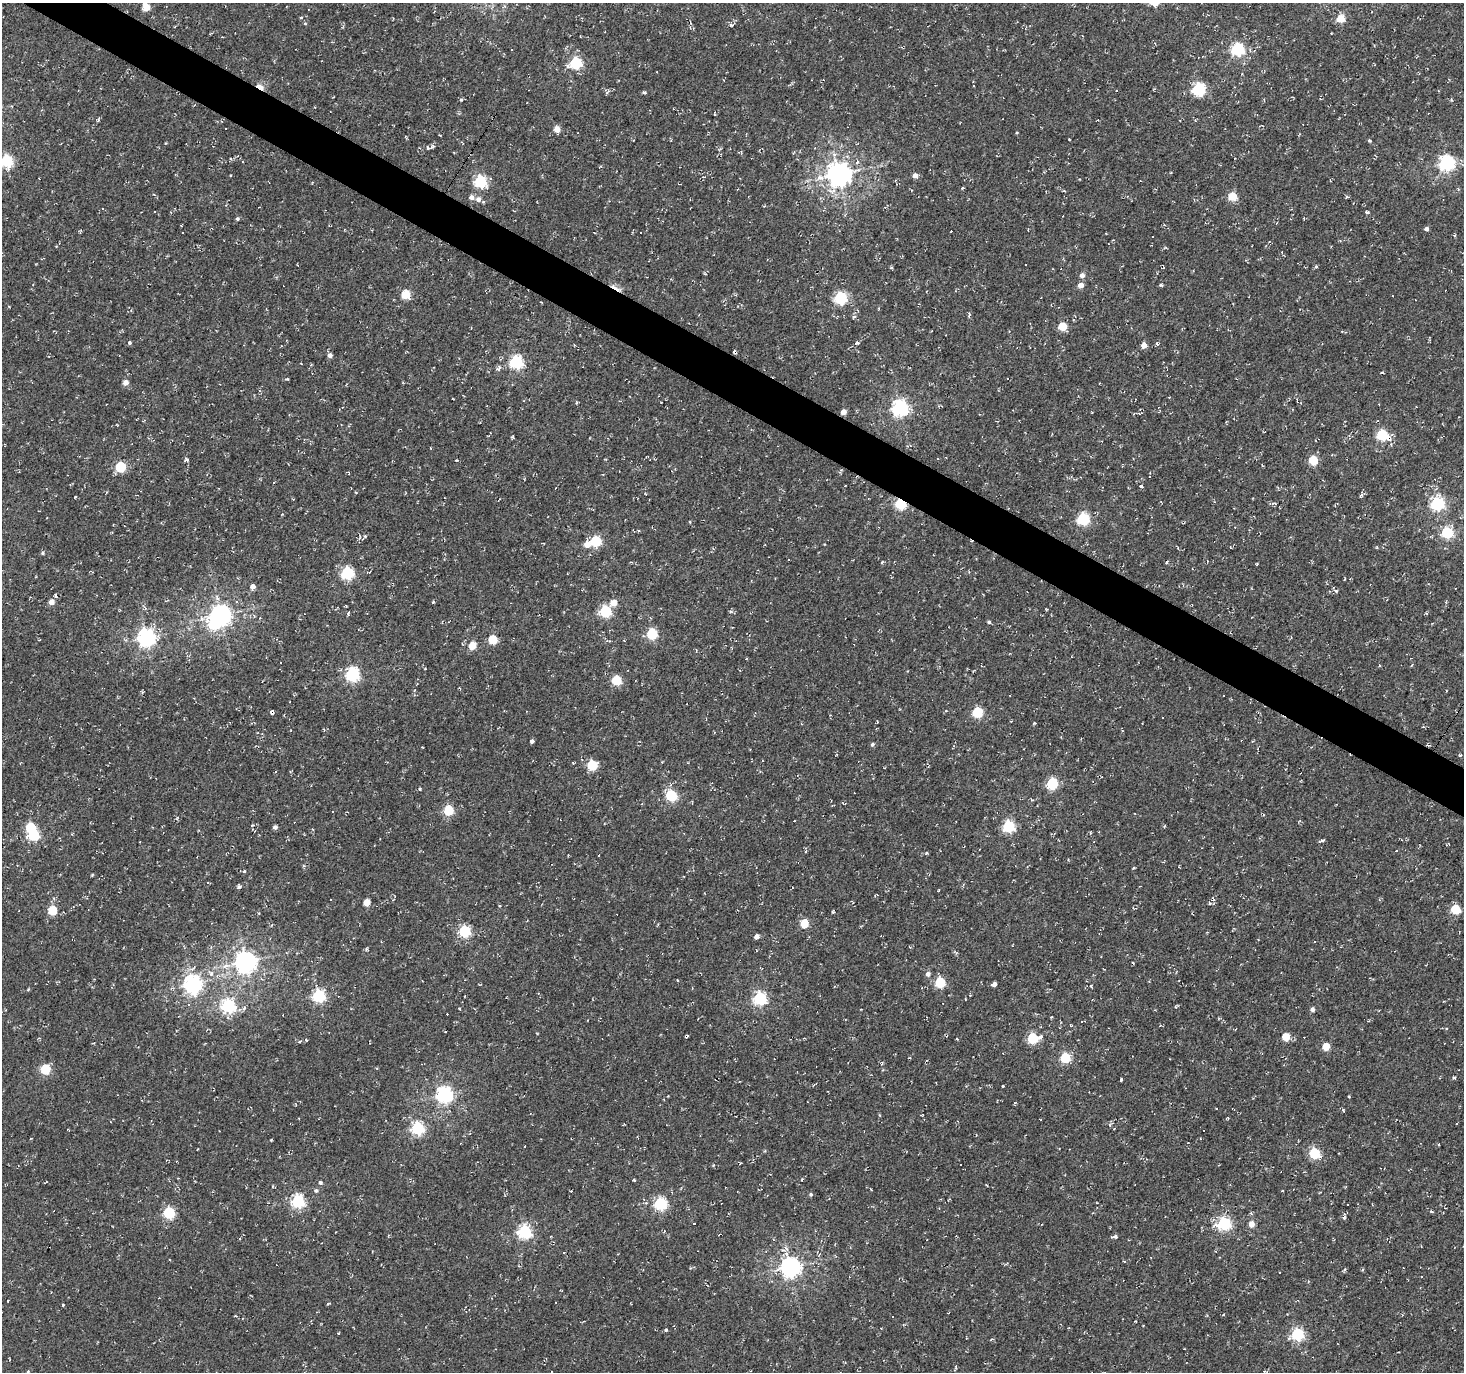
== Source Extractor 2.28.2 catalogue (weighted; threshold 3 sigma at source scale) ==
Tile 11 of 4 x 4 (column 3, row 3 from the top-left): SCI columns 2925-4386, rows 1561-2930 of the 5853 x 5930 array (HDU 1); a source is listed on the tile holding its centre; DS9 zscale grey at full resolution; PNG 1466 x 1374 px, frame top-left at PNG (2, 3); no overlay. Shown black and unused: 3% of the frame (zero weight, under 2 of 3 exposures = <1% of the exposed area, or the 3 px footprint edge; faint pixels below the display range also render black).
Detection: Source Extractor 2.28.2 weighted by HDU 2 'WHT'; one run over the whole footprint, this tile lists its part. Background -0.00138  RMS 0.0027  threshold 0.012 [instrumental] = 3 sigma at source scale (4.5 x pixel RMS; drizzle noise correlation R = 1.50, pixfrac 1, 0.0396/0.0396 arcsec/px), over >= 5 px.
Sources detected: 244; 1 inside a brighter object's white glare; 54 cosmic-ray / hot-pixel residue — not listed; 2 inside a brighter listed object's ellipse — not listed separately; the other 187 listed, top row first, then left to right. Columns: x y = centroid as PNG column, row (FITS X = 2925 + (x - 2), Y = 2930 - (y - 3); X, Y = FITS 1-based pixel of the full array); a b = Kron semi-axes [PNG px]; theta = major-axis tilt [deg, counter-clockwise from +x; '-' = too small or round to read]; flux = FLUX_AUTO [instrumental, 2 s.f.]
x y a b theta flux
146 7 5 5 - 5.9
301 17 5 3 - 0.26
1341 19 5 5 - 7.2
305 23 5 3 - 0.24
1238 49 6 6 - 39
576 63 6 5 - 27
974 86 2 2 - 0.2
260 87 8 4 -35 6.4
1199 89 6 6 - 40
644 93 4 3 - 0.45
461 99 4 4 - 0.42
1451 100 5 3 - 0.26
314 107 3 2 - 0.18
98 120 6 3 72 0.33
557 129 4 4 - 3.6
578 133 3 2 - 0.15
1017 133 3 3 - 0.23
406 137 5 3 - 0.25
1369 141 4 4 - 0.39
433 146 6 4 41 0.54
1235 158 2 2 - 0.15
7 161 6 5 - 34
1446 163 6 6 - 75
839 174 8 7 - 270
915 175 5 5 - 1.7
820 178 10 8 1 1.8
490 179 5 4 - 0.55
480 181 6 5 - 35
963 187 4 3 - 0.28
1232 196 5 5 - 9.1
1347 197 4 4 - 0.35
478 199 8 7 - 1.4
1366 212 5 3 - 0.4
237 219 4 4 - 0.55
1426 229 4 4 - 0.89
641 233 3 2 - 0.22
1153 237 3 3 - 0.58
1316 267 4 4 - 0.35
891 268 5 3 - 0.26
1082 275 5 5 - 1.6
1081 285 4 4 - 2.5
1161 285 5 3 - 0.4
616 288 19 4 -29 1.7
405 294 5 5 - 8.9
840 298 6 5 - 38
541 302 3 2 - 0.22
969 314 7 3 -89 0.38
854 317 6 4 27 0.42
1062 326 5 5 - 9.1
129 343 4 4 - 0.47
857 343 4 4 - 0.75
1157 343 4 3 - 0.49
1144 345 4 4 - 3.2
330 355 4 4 - 1.5
516 362 6 6 - 45
311 365 4 3 - 0.23
499 368 8 4 72 0.67
1382 372 3 3 - 0.36
287 379 4 3 - 0.29
125 382 4 4 - 2.4
900 407 6 6 - 84
843 412 4 4 - 2.8
1382 435 6 5 - 24
187 459 8 3 -44 0.45
1313 460 5 5 - 13
120 467 5 5 - 20
1141 487 4 2 - 0.38
75 497 3 2 - 0.26
900 504 5 5 - 29
1437 504 6 6 - 50
1083 519 6 5 - 35
1447 533 5 5 - 29
365 536 4 4 - 0.34
595 541 5 5 - 25
587 545 6 5 - 3
43 553 5 4 - 0.41
1166 562 4 3 - 0.28
1257 564 3 2 - 0.26
347 573 6 6 - 34
1345 579 4 2 - 0.17
253 586 5 4 - 1.5
55 596 5 3 - 0.39
51 602 4 4 - 2.4
236 602 4 4 - 0.37
433 602 3 3 - 0.32
614 603 5 5 - 4.1
605 611 5 5 - 30
348 613 4 4 - 0.32
221 615 7 6 - 170
989 622 4 4 - 0.52
652 634 5 5 - 22
146 637 6 6 - 110
493 640 5 5 - 11
472 645 5 5 - 6.6
352 674 6 6 - 56
616 680 5 5 - 15
1223 696 3 3 - 0.51
977 712 5 5 - 20
272 713 4 3 - 0.68
1034 723 4 3 - 0.3
532 741 4 4 - 0.82
872 744 5 4 - 0.56
1460 755 4 4 - 0.29
573 763 4 3 - 0.21
592 765 5 5 - 19
1052 783 6 5 - 24
419 789 3 3 - 0.32
671 795 5 5 - 27
448 810 5 5 - 18
332 812 2 2 - 0.26
252 825 5 3 - 0.25
1009 826 5 5 - 34
30 827 5 5 - 17
275 827 4 4 - 0.91
34 835 6 5 - 19
1322 841 6 3 18 0.52
926 853 5 3 - 0.23
598 855 3 2 - 0.48
244 871 5 3 - 0.39
239 887 5 4 - 0.78
939 890 4 2 - 0.18
367 902 5 4 - 4.6
1210 903 5 5 - 0.6
1455 909 5 5 - 13
52 910 5 5 - 13
833 912 4 3 - 0.31
259 913 3 2 - 0.23
804 923 5 5 - 9
272 925 5 3 - 0.23
465 931 5 5 - 27
756 936 4 4 - 1.5
1314 941 3 2 - 0.25
366 949 5 3 - 0.3
246 961 7 7 - 180
211 974 8 6 61 0.97
928 974 6 6 - 0.96
940 982 5 5 - 18
193 984 7 6 - 120
994 984 4 4 - 1.4
319 996 6 5 - 43
760 998 6 5 - 49
188 1004 3 3 - 1
228 1005 6 6 - 51
1175 1007 4 4 - 0.3
1312 1009 5 4 - 0.93
1051 1017 3 3 - 0.3
686 1036 7 2 41 0.31
1040 1037 6 5 - 0.75
1286 1037 5 5 - 7.1
1032 1038 5 5 - 20
300 1042 5 4 - 0.54
1326 1047 5 5 - 6
1065 1058 5 5 - 18
45 1069 5 5 - 15
1454 1078 4 3 - 0.42
1121 1080 3 3 - 0.4
1003 1086 3 3 - 0.34
444 1094 6 6 - 84
1349 1097 3 2 - 0.23
808 1102 2 2 - 0.22
880 1115 4 3 - 0.26
1457 1123 2 2 - 0.2
418 1128 6 5 - 43
271 1140 3 2 - 0.26
765 1151 4 4 - 0.29
1314 1153 6 5 - 23
320 1183 4 4 - 0.61
316 1190 5 5 - 0.55
811 1194 5 4 - 0.47
298 1201 6 6 - 45
660 1203 6 5 - 37
169 1213 5 5 - 28
1344 1217 9 3 82 0.58
1224 1223 6 6 - 47
694 1224 3 3 - 0.76
1251 1224 5 4 - 2.7
524 1231 6 6 - 49
1115 1236 6 4 10 0.69
564 1252 3 2 - 0.34
790 1267 7 7 - 160
328 1303 5 3 - 0.26
63 1305 3 3 - 0.22
1223 1315 3 3 - 0.35
892 1316 3 3 - 0.54
666 1330 4 4 - 0.41
1297 1334 5 5 - 40
991 1339 4 3 - 0.32
Overlapping masked pixels (flux is a lower limit): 6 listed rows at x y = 260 87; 616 288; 1382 435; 900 504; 272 713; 686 1036
Isophote crosses this tile's border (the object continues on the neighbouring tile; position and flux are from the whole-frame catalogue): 2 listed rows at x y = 146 7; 7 161
Unlisted compact peaks at least as high as the median listed source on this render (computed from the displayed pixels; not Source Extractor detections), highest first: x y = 731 25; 1336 591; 634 1180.